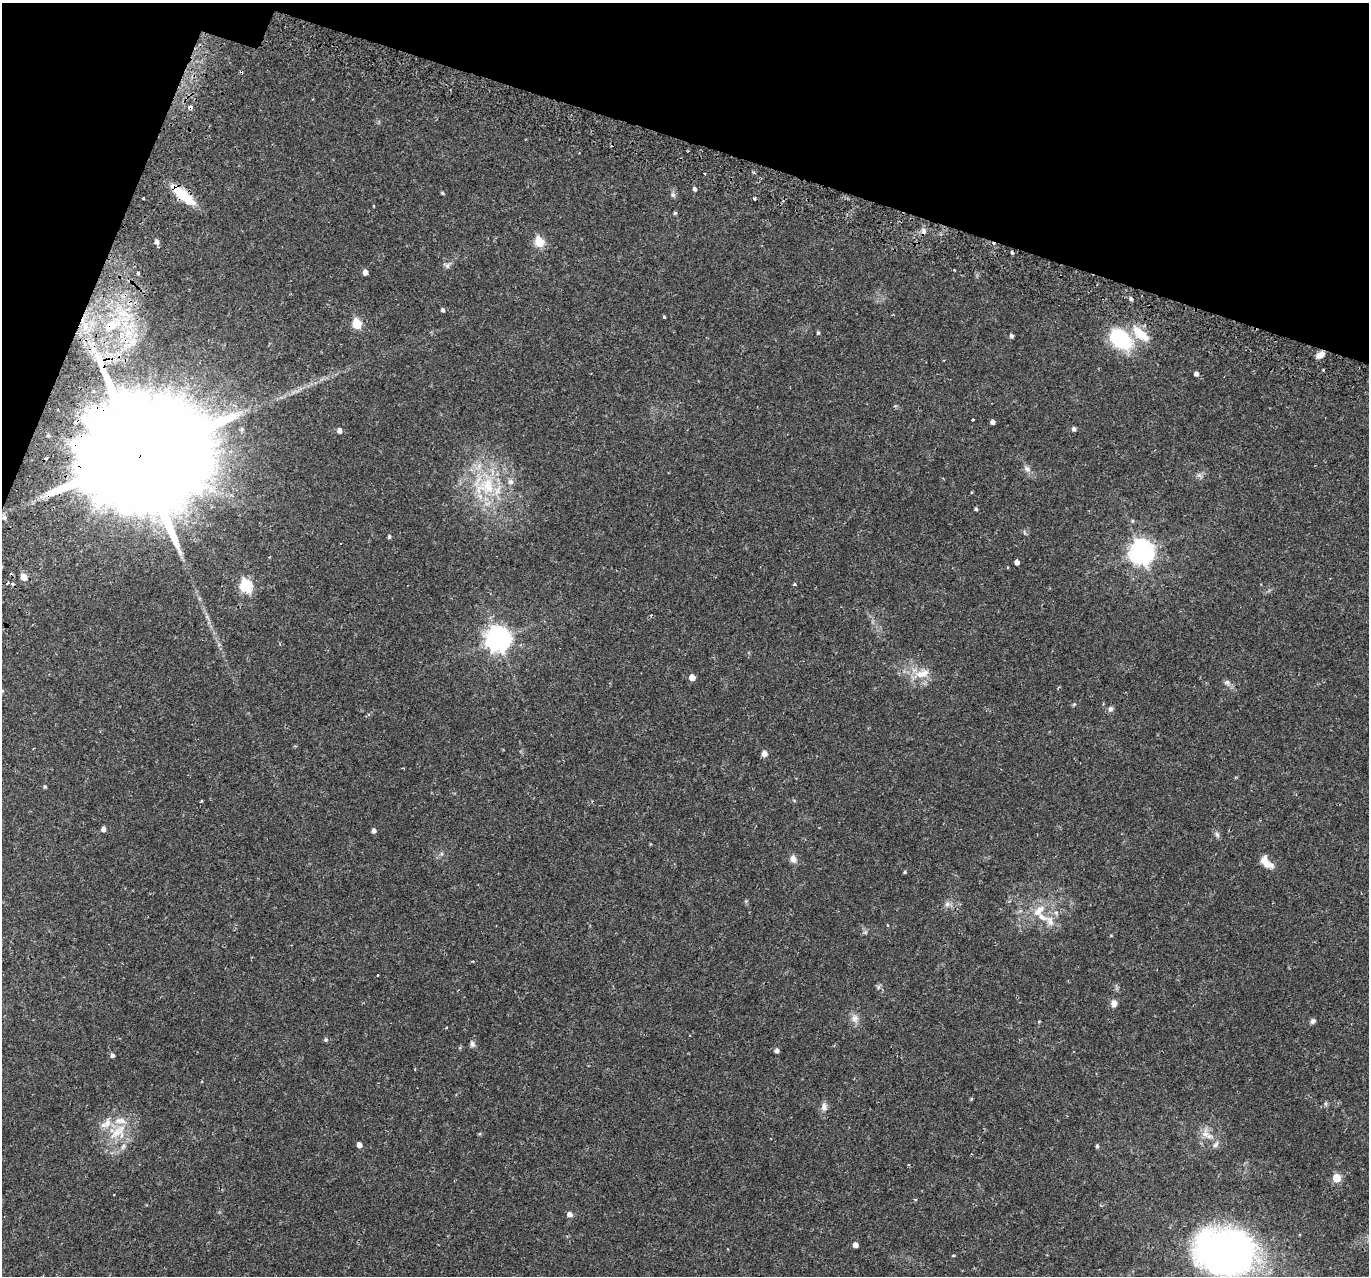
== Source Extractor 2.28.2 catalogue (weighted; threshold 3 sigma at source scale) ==
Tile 2 of 4 x 4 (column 2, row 1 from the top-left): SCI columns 1438-2804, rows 4116-5389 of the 5617 x 5745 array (HDU 1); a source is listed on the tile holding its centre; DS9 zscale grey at full resolution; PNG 1371 x 1278 px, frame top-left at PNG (2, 3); no overlay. Shown black and unused: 15% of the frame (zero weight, under 2 of 3 exposures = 5% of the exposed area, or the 3 px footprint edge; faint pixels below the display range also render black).
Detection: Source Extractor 2.28.2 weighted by HDU 2 'WHT'; one run over the whole footprint, this tile lists its part. Background 0.0342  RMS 0.0038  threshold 0.0171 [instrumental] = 3 sigma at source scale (4.5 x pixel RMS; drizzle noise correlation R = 1.50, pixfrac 1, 0.0396/0.0396 arcsec/px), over >= 5 px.
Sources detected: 107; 8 cosmic-ray / hot-pixel residue — not listed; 6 inside a brighter listed object's ellipse — not listed separately; the other 93 listed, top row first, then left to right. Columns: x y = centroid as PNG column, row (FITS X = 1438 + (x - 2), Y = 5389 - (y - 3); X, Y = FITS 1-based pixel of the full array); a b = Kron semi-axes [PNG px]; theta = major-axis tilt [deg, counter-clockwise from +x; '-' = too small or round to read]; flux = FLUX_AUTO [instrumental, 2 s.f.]
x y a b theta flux
190 107 6 4 -5 1.4
754 172 5 3 - 0.42
695 189 5 4 - 0.97
442 193 4 4 - 0.47
183 195 32 9 -40 12
673 195 8 6 -74 0.93
143 198 3 3 - 0.74
754 199 4 3 - 1.5
374 206 4 2 - 0.24
675 213 5 4 - 0.59
924 231 8 7 - 1.4
156 242 5 5 - 1.5
539 242 6 5 - 19
447 265 10 7 -19 1.2
954 270 3 2 - 0.41
365 272 5 4 - 2.4
138 273 3 3 - 2.6
128 309 5 5 - 1.1
443 310 5 4 - 0.81
664 317 4 3 - 0.37
357 324 6 5 - 19
111 326 21 12 32 9.4
818 333 5 4 - 0.54
1140 334 29 12 -40 8.3
1011 336 4 4 - 1.1
1120 339 24 16 -41 29
1321 355 9 6 29 2.8
1323 370 3 2 - 0.37
1196 374 4 4 - 1.3
973 419 3 3 - 0.56
992 422 4 4 - 1.6
242 429 5 5 - 0.62
1074 429 4 4 - 1.1
340 431 5 5 - 1.8
48 435 4 4 - 0.49
140 456 54 27 66 23000
1027 469 9 8 - 1.6
1199 475 8 5 -31 0.96
486 486 35 24 26 23
972 492 5 3 - 0.3
976 509 4 4 - 0.6
4 518 6 5 - 1.1
389 537 4 4 - 0.73
1141 552 9 8 - 310
1017 562 4 4 - 1.8
24 577 5 5 - 5
794 584 4 3 - 0.59
246 586 6 6 - 40
498 639 9 8 - 320
922 674 20 10 15 5.5
692 677 5 5 - 3.5
1227 682 9 7 -22 1.3
2 691 5 4 - 0.38
1074 704 6 4 19 0.42
1110 709 7 7 - 0.96
764 753 5 5 - 3
45 787 4 4 - 0.46
201 801 4 2 - 0.39
103 829 5 4 - 1.6
374 830 4 4 - 1.4
1217 834 9 5 -63 0.95
793 859 11 8 -72 2
1267 864 15 8 -17 3.3
904 872 4 3 - 0.45
947 904 8 7 - 1.4
1039 911 22 10 43 5.8
1050 921 17 10 -71 3.7
865 932 5 5 - 0.64
377 975 3 3 - 0.5
878 987 7 4 71 0.63
1114 1003 9 7 79 2
855 1018 12 9 -87 2.3
1039 1021 5 3 - 0.29
1313 1021 7 5 33 1
326 1040 6 6 - 0.56
472 1044 8 6 -70 1.1
777 1050 5 5 - 1.4
112 1055 5 5 - 1.1
971 1099 5 4 - 0.39
824 1107 13 7 85 1.9
107 1123 15 9 81 3.4
118 1132 32 12 40 9.6
1205 1134 14 10 89 3.3
1216 1144 10 6 49 1.2
359 1145 5 4 - 2.1
123 1146 9 6 63 1.4
1097 1146 5 4 - 0.65
1337 1178 5 5 - 12
113 1195 3 2 - 0.51
569 1214 5 5 - 1.8
855 1245 4 4 - 2.2
1227 1253 47 39 -9 200
953 1256 5 3 - 0.34
Overlapping masked pixels (flux is a lower limit): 4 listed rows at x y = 190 107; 183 195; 111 326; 140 456
Isophote crosses this tile's border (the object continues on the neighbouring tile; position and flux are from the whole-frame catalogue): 2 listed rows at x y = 2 691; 1227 1253